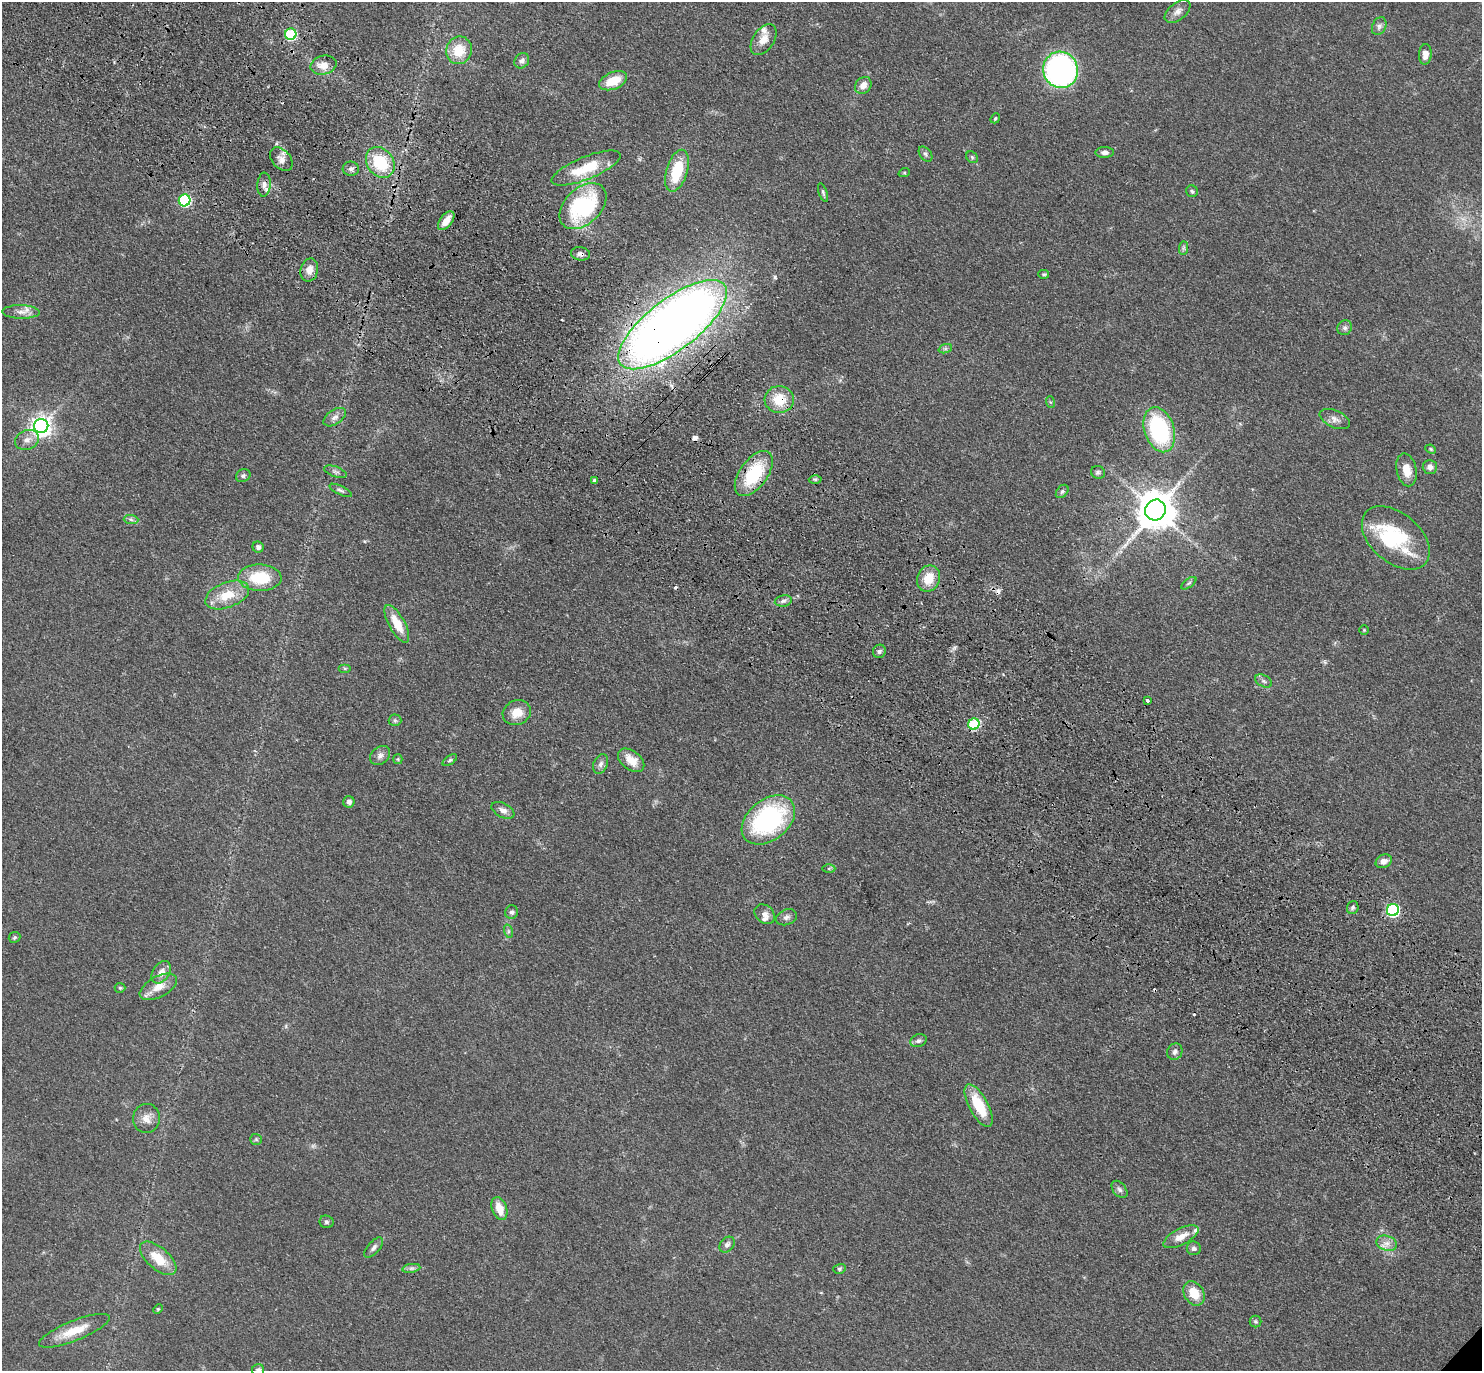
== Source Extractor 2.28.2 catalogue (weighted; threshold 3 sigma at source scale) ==
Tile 11 of 4 x 4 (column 3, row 3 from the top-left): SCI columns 3047-4526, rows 1616-2984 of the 6091 x 6109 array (HDU 1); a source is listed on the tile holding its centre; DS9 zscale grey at full resolution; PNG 1484 x 1373 px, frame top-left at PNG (2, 2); each listed source drawn as its Kron ellipse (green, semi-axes under 4 px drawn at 4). Shown black and unused: <1% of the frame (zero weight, under 3 of 4 exposures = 6% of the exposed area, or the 3 px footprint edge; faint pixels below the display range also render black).
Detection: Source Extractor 2.28.2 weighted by HDU 2 'WHT'; one run over the whole footprint, this tile lists its part. Background 0.0386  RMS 0.0045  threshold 0.0203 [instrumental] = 3 sigma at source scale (4.5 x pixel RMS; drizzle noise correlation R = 1.50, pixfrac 1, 0.05/0.05 arcsec/px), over >= 5 px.
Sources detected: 124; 1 too faint to see at this stretch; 5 cosmic-ray / hot-pixel residue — neither listed nor drawn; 6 inside a brighter listed object's ellipse — not listed separately; the other 112 listed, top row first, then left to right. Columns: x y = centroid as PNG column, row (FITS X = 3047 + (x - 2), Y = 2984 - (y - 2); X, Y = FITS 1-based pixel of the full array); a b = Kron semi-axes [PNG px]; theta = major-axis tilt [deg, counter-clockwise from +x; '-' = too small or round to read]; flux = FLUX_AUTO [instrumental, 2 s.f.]
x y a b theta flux
1178 11 15 8 39 2.9
1379 26 9 7 64 1.5
291 34 6 5 - 34
764 40 17 10 55 4.7
459 50 14 13 - 11
1425 54 10 6 86 2.8
522 61 8 7 - 1.7
323 65 13 9 14 4.7
1061 70 18 17 - 110
613 81 14 8 22 9.9
863 85 9 7 49 3.2
995 118 5 4 - 0.64
1105 152 9 5 1 1.7
925 154 8 5 -53 1.2
972 157 6 5 - 0.79
281 159 13 9 -48 3.1
380 162 17 13 -54 20
586 168 37 11 22 17
351 169 8 7 - 1.5
677 171 22 10 72 18
904 173 6 3 19 0.43
264 185 12 6 86 2.1
1192 191 6 5 - 0.78
823 193 10 3 -71 0.8
185 200 6 5 - 50
583 206 27 18 44 46
446 221 11 6 52 5.4
1183 248 7 4 89 0.86
580 254 9 6 -8 1.8
309 270 11 8 76 4.2
1044 274 5 4 - 0.66
21 312 19 6 -1 3.3
673 325 65 25 37 550
1345 328 8 7 - 1.4
945 349 7 4 18 0.78
779 399 14 13 - 11
1050 402 6 4 -70 0.55
335 417 12 7 34 2.2
1335 419 16 8 -24 2.8
41 426 7 7 - 260
1159 430 23 15 -72 49
27 440 12 9 24 3
1431 449 5 4 - 0.61
1430 467 7 7 - 2.2
1406 470 17 10 -77 6.7
335 472 11 5 -19 1.3
1098 472 7 6 - 1
754 473 26 14 54 24
243 476 7 6 - 1.2
815 479 6 4 -1 0.82
595 480 4 4 - 1.5
341 490 12 4 -26 1.2
1062 491 7 5 50 1.1
1155 510 10 10 - 1300
131 519 7 4 -3 1
1396 538 39 24 -41 31
258 547 6 5 - 1.5
260 578 21 13 -1 17
928 579 13 11 68 8.8
1189 583 9 4 36 0.78
227 595 23 12 21 11
783 601 8 5 10 1.4
397 624 21 8 -61 8.9
1364 630 4 4 - 0.44
879 651 7 6 - 1.1
345 669 6 4 0 0.66
1264 681 9 5 -27 1.2
1147 700 3 3 - 3
517 713 14 12 24 6.3
395 720 6 6 - 1
974 724 6 5 - 35
380 755 11 8 40 2.1
398 759 5 4 - 0.51
450 760 8 4 35 0.76
631 760 15 9 -38 6.8
601 764 10 7 66 1.8
349 802 5 5 - 1.7
503 810 12 7 -27 2.3
768 820 30 20 39 65
1384 861 8 6 26 2.6
829 868 6 4 1 0.73
1353 908 6 5 - 0.97
1393 910 6 6 - 61
512 912 7 6 - 1.1
765 914 11 8 -40 2.6
786 917 11 7 22 1.7
508 931 7 4 -72 0.82
14 937 6 5 - 0.73
161 972 12 8 55 3.7
158 987 20 10 28 5.4
120 988 5 5 - 0.58
918 1041 8 6 20 1.4
1175 1052 9 7 64 1.6
979 1106 23 9 -62 16
146 1118 14 13 - 4.4
256 1139 6 5 - 0.71
1119 1189 10 6 -51 1.5
499 1209 12 7 -71 6.3
326 1222 7 6 - 0.98
1181 1237 19 8 27 5.1
1386 1243 10 7 -18 2.7
727 1245 9 6 49 1.7
374 1248 12 6 48 1.6
1194 1248 7 7 - 1.4
158 1258 22 11 -41 11
411 1268 9 4 8 1.2
839 1269 6 5 - 0.75
1194 1293 13 9 -59 8.6
158 1309 5 4 - 0.54
1255 1321 6 6 - 0.78
74 1331 38 10 22 10
258 1370 6 5 - 1.4
Overlapping masked pixels (flux is a lower limit): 5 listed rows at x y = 580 254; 673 325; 779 399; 754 473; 974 724
Isophote crosses this tile's border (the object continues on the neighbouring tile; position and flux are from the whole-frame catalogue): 1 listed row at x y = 258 1370